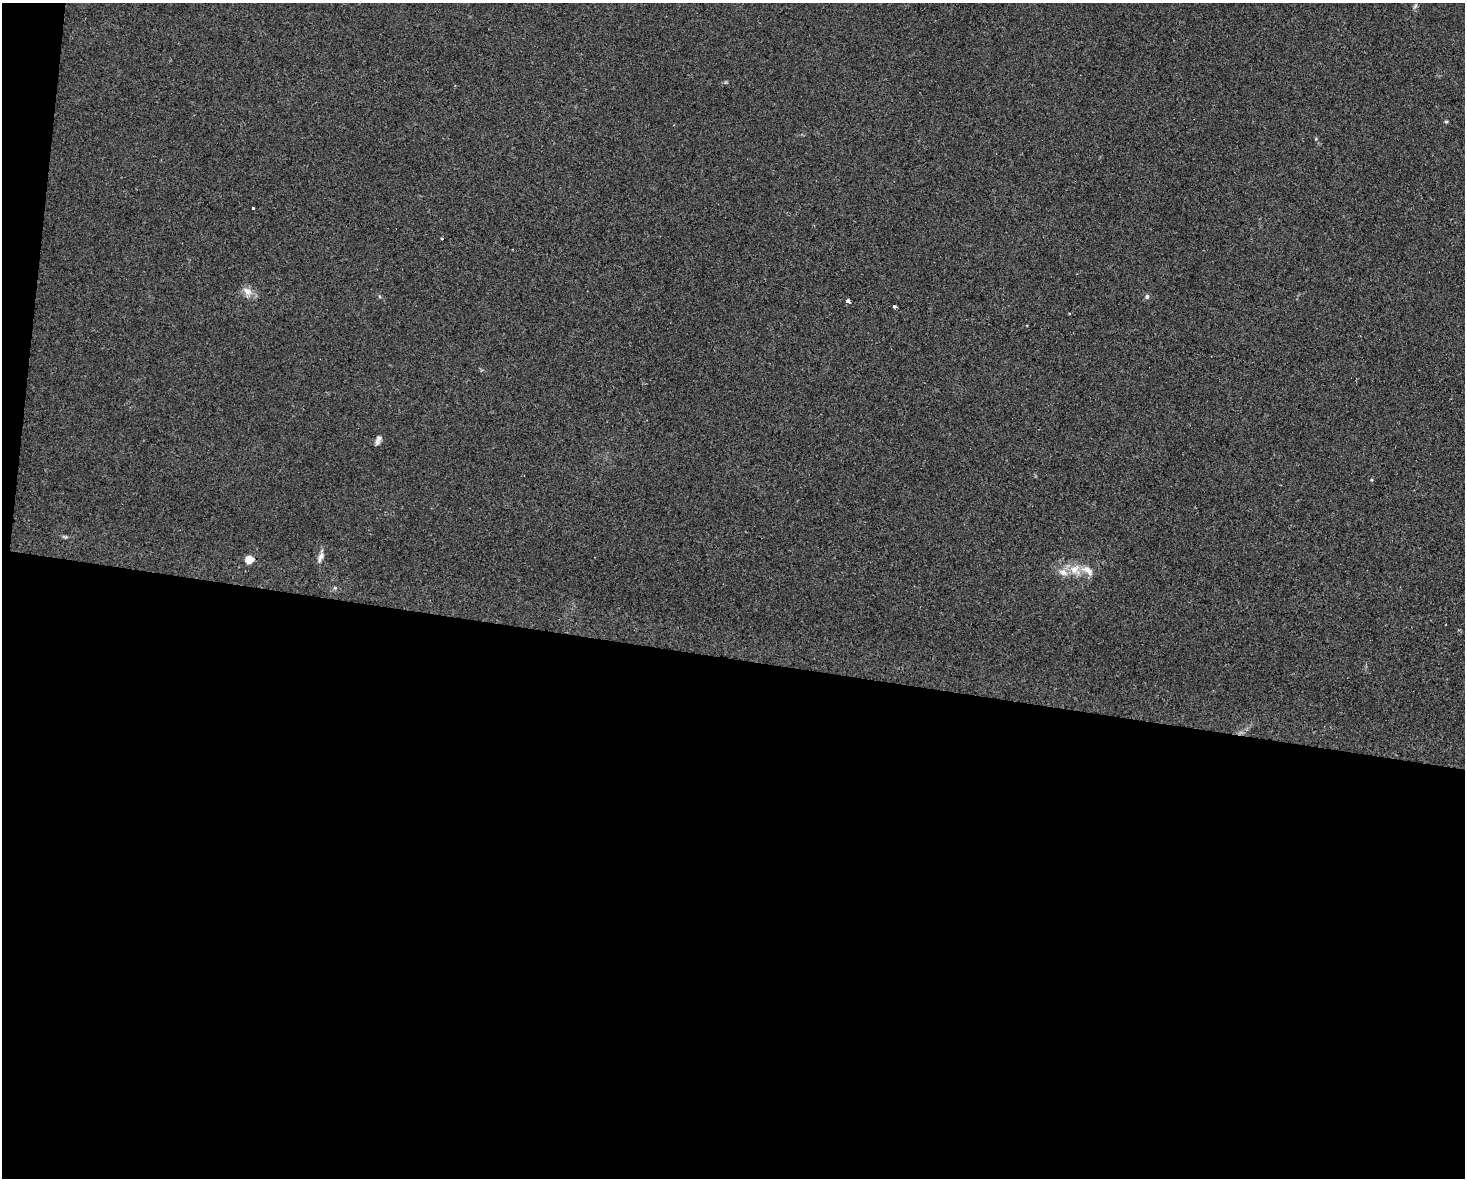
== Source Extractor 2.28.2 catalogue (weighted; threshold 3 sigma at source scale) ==
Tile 10 of 3 x 4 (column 1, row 4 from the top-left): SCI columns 114-1576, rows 15-1190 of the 4725 x 4717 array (HDU 1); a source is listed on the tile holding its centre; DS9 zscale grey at full resolution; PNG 1467 x 1180 px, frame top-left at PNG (2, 3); no overlay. Shown black and unused: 45% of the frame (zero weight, under 2 of 3 exposures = <1% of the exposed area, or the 3 px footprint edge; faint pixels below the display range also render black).
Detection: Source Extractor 2.28.2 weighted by HDU 2 'WHT'; one run over the whole footprint, this tile lists its part. Background 0.0324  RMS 0.0057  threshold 0.0256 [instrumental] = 3 sigma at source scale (4.5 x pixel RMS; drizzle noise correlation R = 1.50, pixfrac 1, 0.05/0.05 arcsec/px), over >= 5 px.
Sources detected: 16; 1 too faint to see at this stretch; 2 cosmic-ray / hot-pixel residue — not listed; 2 inside a brighter listed object's ellipse — not listed separately; the other 11 listed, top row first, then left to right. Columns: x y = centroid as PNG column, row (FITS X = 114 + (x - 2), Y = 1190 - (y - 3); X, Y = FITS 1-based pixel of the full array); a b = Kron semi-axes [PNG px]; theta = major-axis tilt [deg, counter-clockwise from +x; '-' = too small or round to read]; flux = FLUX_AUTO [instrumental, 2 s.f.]
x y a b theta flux
1446 122 5 4 - 0.68
253 208 3 3 - 3.4
247 291 14 9 -47 4.5
1147 296 6 6 - 1.3
848 301 4 3 - 13
894 307 4 3 - 2.1
378 440 12 6 67 2.4
320 557 14 7 66 3.1
249 559 5 5 - 21
1075 570 16 14 -69 8.4
335 588 5 4 - 0.75